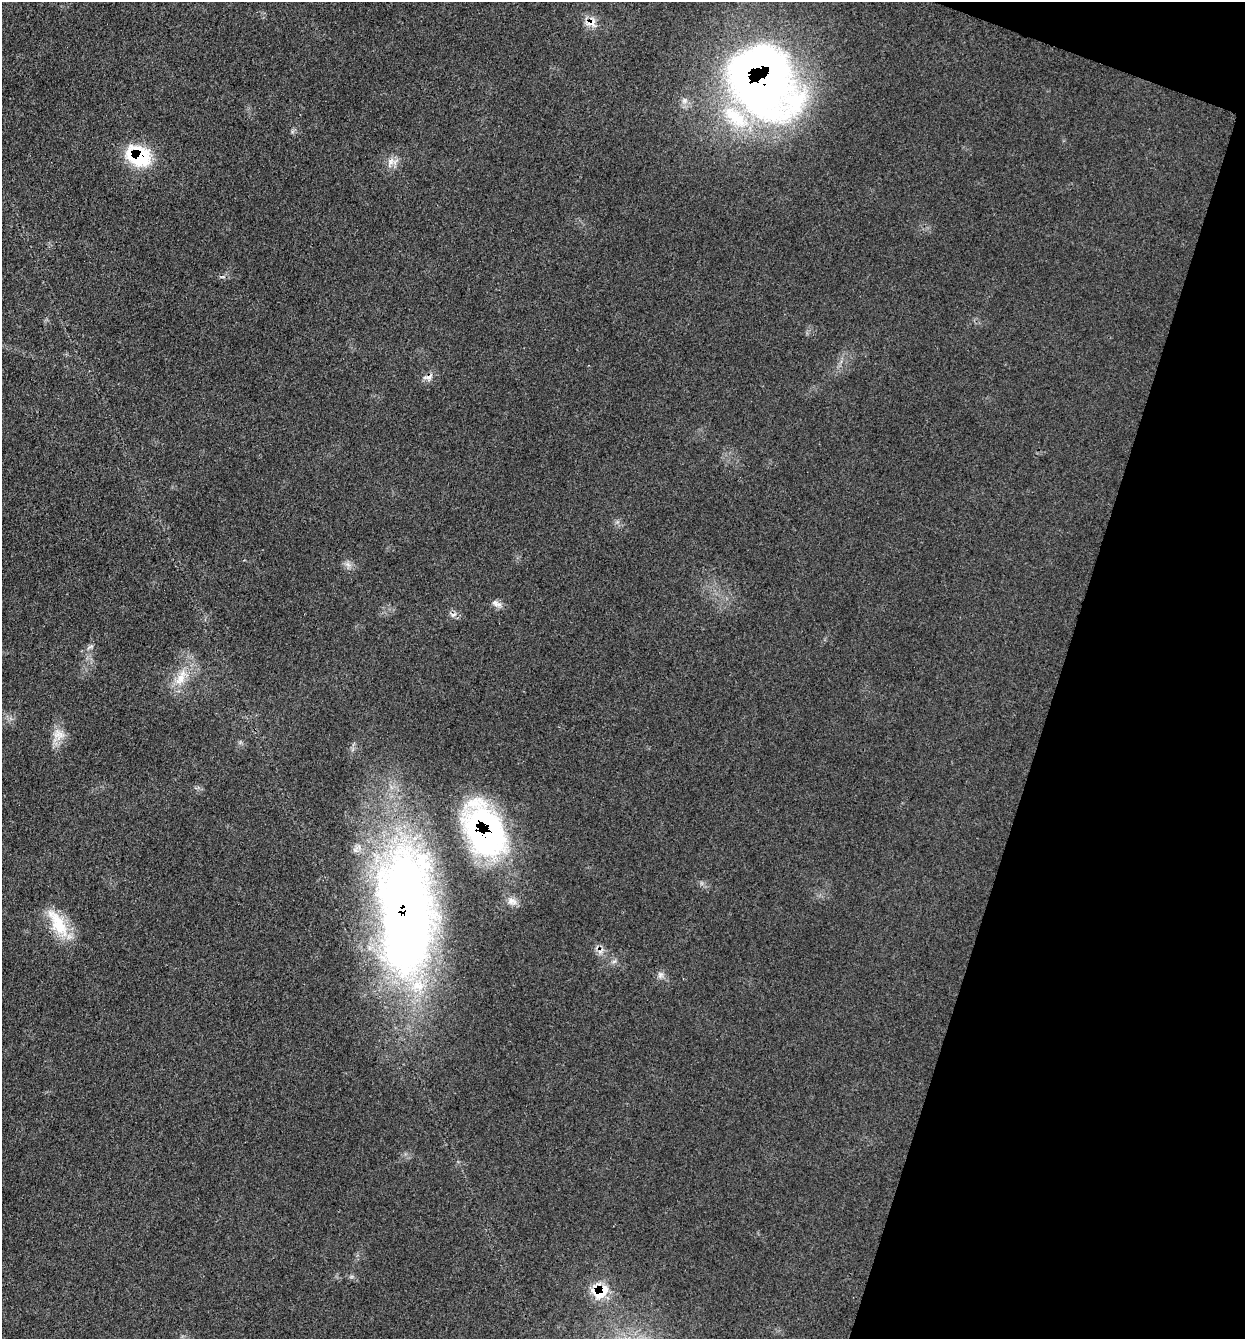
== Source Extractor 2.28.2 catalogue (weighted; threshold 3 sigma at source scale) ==
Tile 8 of 4 x 4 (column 4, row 2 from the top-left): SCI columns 3997-5239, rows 2680-4016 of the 5375 x 5358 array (HDU 1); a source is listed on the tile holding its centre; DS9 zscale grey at full resolution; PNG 1247 x 1341 px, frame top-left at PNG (2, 2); no overlay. Shown black and unused: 16% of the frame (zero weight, under 3 of 4 exposures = <1% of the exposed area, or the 3 px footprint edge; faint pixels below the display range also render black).
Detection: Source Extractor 2.28.2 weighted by HDU 2 'WHT'; one run over the whole footprint, this tile lists its part. Background 0.0857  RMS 0.0065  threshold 0.029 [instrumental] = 3 sigma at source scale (4.5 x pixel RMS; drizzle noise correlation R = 1.50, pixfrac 1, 0.05/0.05 arcsec/px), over >= 5 px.
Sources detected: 20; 2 inside a brighter listed object's ellipse — not listed separately; the other 18 listed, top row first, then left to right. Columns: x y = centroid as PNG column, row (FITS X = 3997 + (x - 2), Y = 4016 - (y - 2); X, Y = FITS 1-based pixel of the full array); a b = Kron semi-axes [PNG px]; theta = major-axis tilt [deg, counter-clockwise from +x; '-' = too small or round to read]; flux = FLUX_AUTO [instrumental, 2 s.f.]
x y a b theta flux
591 22 16 12 10 7.3
763 81 75 57 -56 500
139 156 24 17 -25 50
390 162 17 9 68 5.6
428 377 13 7 19 3.8
348 564 9 6 -35 2.7
496 603 16 7 -27 3.6
454 615 8 5 20 2.1
90 647 12 2 25 1.3
180 679 21 12 57 12
59 735 17 15 -38 8.5
485 831 55 33 -66 190
512 901 15 9 -20 4.8
406 911 147 61 -88 640
58 923 44 17 -59 25
614 961 7 4 19 1.3
660 975 9 8 - 2.7
599 1292 22 17 -60 20
Overlapping masked pixels (flux is a lower limit): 7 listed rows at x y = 591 22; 763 81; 139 156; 428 377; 485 831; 406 911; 599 1292